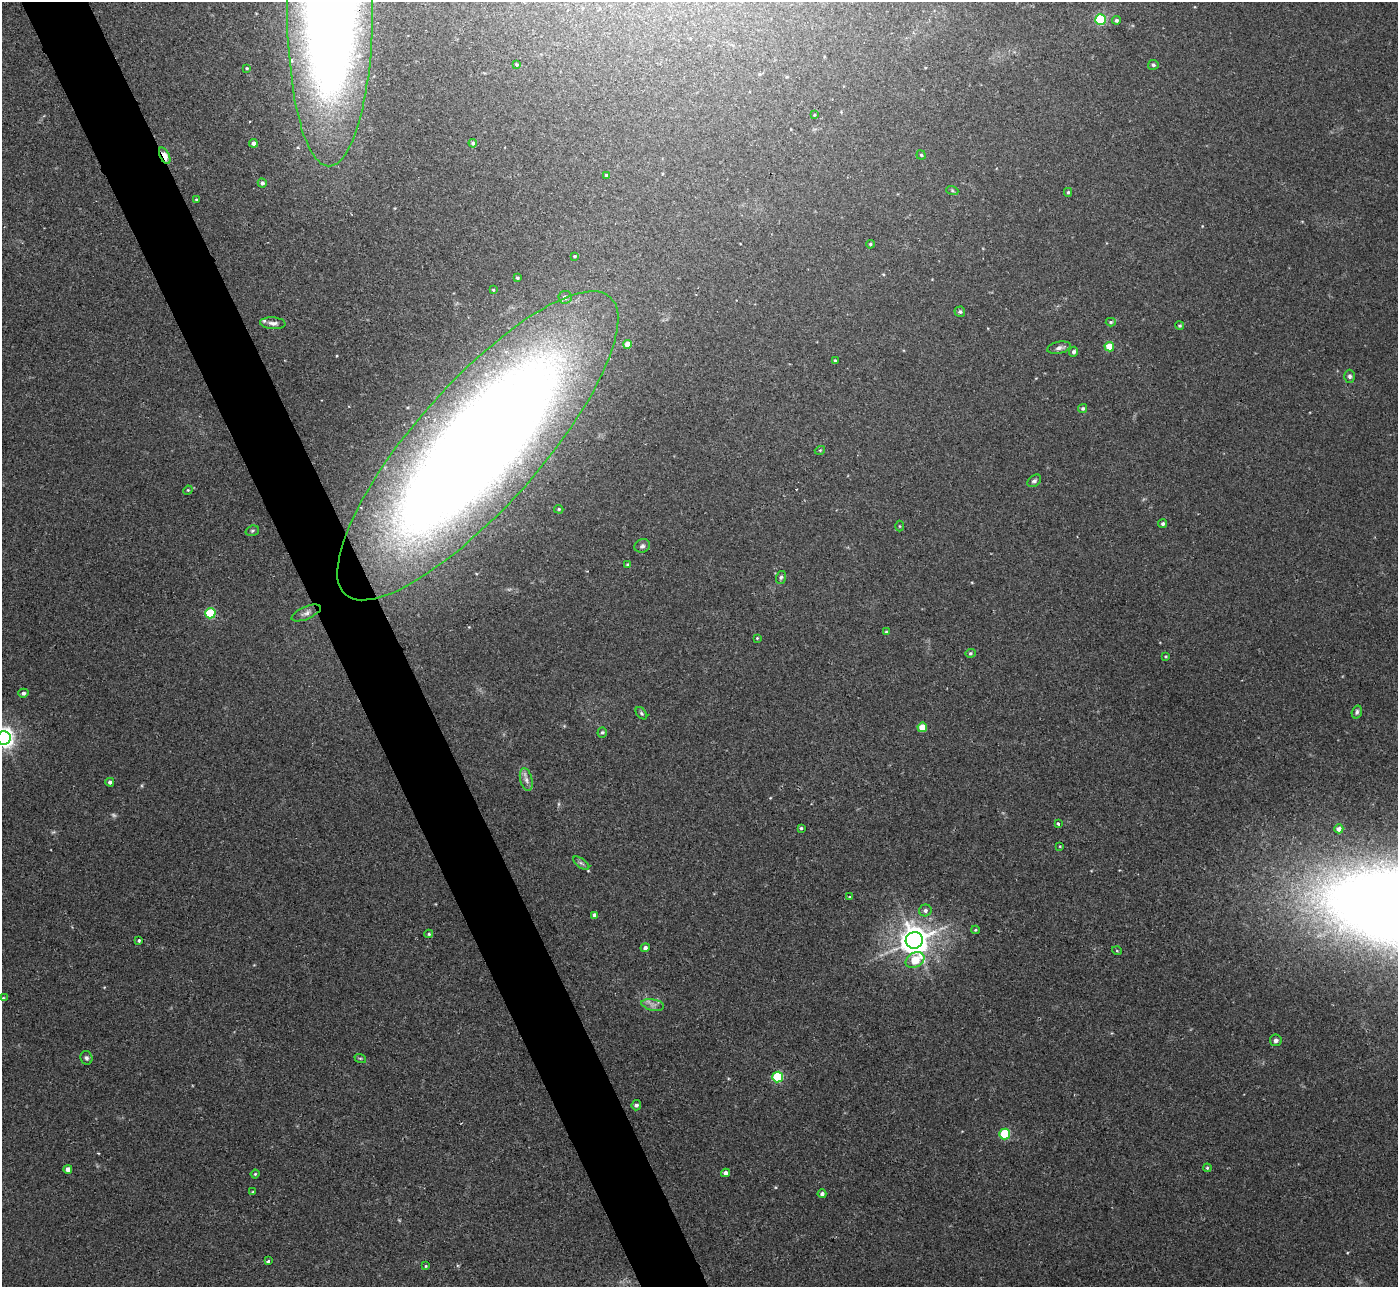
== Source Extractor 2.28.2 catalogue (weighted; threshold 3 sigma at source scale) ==
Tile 11 of 4 x 4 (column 3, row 3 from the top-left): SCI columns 2836-4231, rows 1471-2755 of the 5657 x 5637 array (HDU 1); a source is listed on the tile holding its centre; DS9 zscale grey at full resolution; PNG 1400 x 1289 px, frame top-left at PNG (2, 2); each listed source drawn as its Kron ellipse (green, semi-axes under 4 px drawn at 4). Shown black and unused: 5% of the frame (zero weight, under 2 of 3 exposures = <1% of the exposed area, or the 3 px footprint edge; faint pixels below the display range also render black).
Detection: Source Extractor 2.28.2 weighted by HDU 2 'WHT'; one run over the whole footprint, this tile lists its part. Background 0.0422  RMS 0.0074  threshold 0.0332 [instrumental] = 3 sigma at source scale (4.5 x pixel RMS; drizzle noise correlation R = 1.50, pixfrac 1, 0.05/0.05 arcsec/px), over >= 5 px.
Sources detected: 92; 1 too faint to see at this stretch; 1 cosmic-ray / hot-pixel residue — neither listed nor drawn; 2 inside a brighter listed object's ellipse — not listed separately; the other 88 listed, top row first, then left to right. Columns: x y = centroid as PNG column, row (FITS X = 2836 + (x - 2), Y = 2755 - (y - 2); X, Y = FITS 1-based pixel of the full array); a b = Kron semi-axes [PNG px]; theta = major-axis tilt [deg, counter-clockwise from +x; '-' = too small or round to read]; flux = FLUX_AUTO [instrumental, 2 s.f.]
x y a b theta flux
330 7 159 43 90 1100
1100 19 5 5 - 55
1116 20 4 4 - 1.5
517 64 4 3 - 0.85
1153 65 5 5 - 1.4
247 68 4 3 - 0.74
814 115 3 3 - 0.64
253 143 4 4 - 2.6
473 143 4 4 - 1.2
921 155 4 4 - 1
165 156 9 4 -64 18
607 175 3 3 - 1.4
262 183 4 4 - 1.9
952 190 6 4 -20 1
1068 192 4 4 - 0.91
196 199 3 3 - 0.69
870 244 4 3 - 0.95
575 256 4 3 - 0.85
517 278 3 3 - 1.1
493 290 4 3 - 0.73
565 297 6 6 - 2.7
960 312 5 5 - 1.7
1111 322 5 4 - 1.1
273 323 13 6 -4 3.2
1180 325 4 4 - 1.1
628 344 4 4 - 8.7
1109 347 5 4 - 15
1059 348 12 6 12 3
1074 352 5 4 - 1.9
835 361 3 3 - 1.1
1350 376 6 5 - 1.7
1083 408 5 4 - 1.4
478 446 199 62 48 1700
820 450 5 3 - 0.67
1034 481 7 5 37 1.8
188 490 5 4 - 0.73
559 509 5 4 - 0.89
1163 524 4 4 - 1.5
899 526 5 3 - 0.65
252 531 7 5 18 1.2
642 546 8 6 24 2.1
628 565 4 3 - 1.2
781 577 6 5 - 1.4
210 613 5 5 - 49
306 613 16 6 23 3.6
886 632 4 3 - 0.78
757 638 4 3 - 0.63
970 653 5 4 - 1.1
1166 656 3 2 - 0.64
23 693 5 4 - 1.8
1357 712 6 5 - 1.6
641 713 7 4 -50 1.3
922 727 5 4 - 14
602 732 5 4 - 1.2
4 738 7 7 - 440
526 780 11 6 -76 3.7
110 782 4 4 - 2
1058 824 3 3 - 1.7
801 828 3 3 - 0.98
1339 829 4 4 - 4.2
1060 846 3 3 - 0.53
581 863 9 4 -35 1.8
850 897 3 3 - 0.81
925 910 6 6 - 2.1
594 915 4 3 - 2.1
975 930 4 4 - 0.7
429 934 4 3 - 0.85
914 940 8 8 - 1000
139 941 4 3 - 1.1
645 948 4 4 - 2.3
1117 951 5 3 - 0.59
915 960 10 7 28 22
3 998 4 3 - 0.75
653 1005 11 5 -11 3.4
1276 1040 6 6 - 2.2
86 1058 7 6 - 2.1
360 1058 6 3 -18 0.92
778 1077 5 5 - 54
636 1105 5 5 - 1.9
1005 1134 5 5 - 42
1207 1168 4 4 - 0.76
68 1169 4 4 - 5.1
725 1173 4 4 - 3.3
255 1174 4 4 - 0.81
253 1192 3 3 - 1
822 1194 4 4 - 1.9
268 1261 3 3 - 2.5
426 1266 4 4 - 0.77
Overlapping masked pixels (flux is a lower limit): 3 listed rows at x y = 330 7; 165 156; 478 446
Isophote crosses this tile's border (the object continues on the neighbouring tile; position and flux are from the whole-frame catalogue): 2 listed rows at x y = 330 7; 4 738